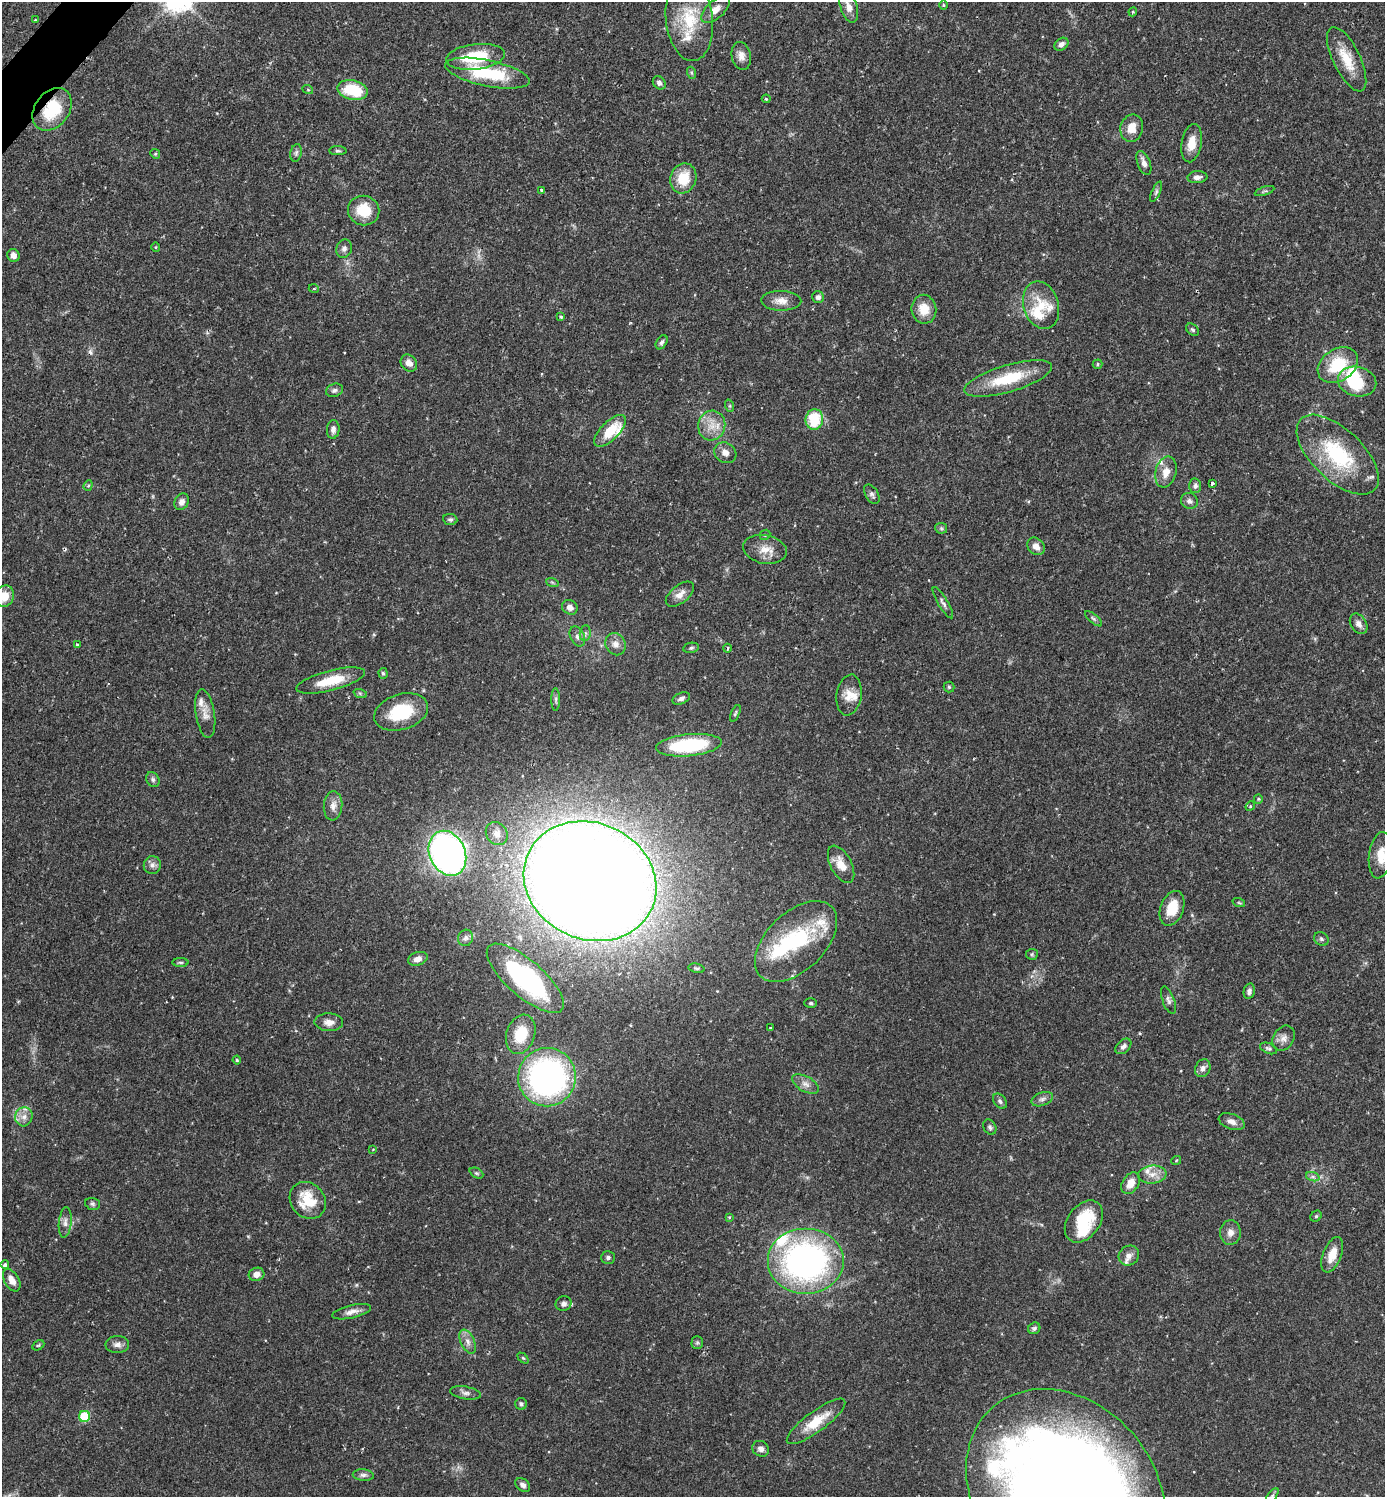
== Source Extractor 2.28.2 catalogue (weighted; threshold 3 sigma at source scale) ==
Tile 11 of 4 x 4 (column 3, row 3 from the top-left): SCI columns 2921-4303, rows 1497-2991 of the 5983 x 5982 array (HDU 1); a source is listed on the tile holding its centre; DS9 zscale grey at full resolution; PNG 1387 x 1499 px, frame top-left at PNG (2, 2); each listed source drawn as its Kron ellipse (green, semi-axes under 4 px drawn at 4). Shown black and unused: <1% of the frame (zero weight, under 2 of 3 exposures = <1% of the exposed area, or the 3 px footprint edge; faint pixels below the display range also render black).
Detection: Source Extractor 2.28.2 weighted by HDU 2 'WHT'; one run over the whole footprint, this tile lists its part. Background 0.0719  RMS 0.0042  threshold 0.0191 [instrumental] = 3 sigma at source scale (4.5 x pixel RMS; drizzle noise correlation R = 1.50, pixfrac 1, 0.05/0.05 arcsec/px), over >= 5 px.
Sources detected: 182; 4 inside a brighter object's white glare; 2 cosmic-ray / hot-pixel residue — neither listed nor drawn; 12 inside a brighter listed object's ellipse — not listed separately; the other 164 listed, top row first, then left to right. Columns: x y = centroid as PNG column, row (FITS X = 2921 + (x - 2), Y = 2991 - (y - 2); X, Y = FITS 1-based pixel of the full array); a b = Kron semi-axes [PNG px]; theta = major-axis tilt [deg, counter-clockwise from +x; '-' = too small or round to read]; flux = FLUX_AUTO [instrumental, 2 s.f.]
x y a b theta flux
943 5 5 3 - 0.39
849 7 16 8 -72 3.5
715 10 17 9 42 4
1133 12 4 4 - 0.47
689 19 42 23 -84 20
35 20 3 3 - 0.47
1061 44 8 5 36 1.8
741 56 14 9 -78 3
475 57 30 12 7 20
1347 59 35 13 -64 11
487 73 43 13 -12 28
692 73 6 4 -71 0.61
659 83 7 6 - 1.6
308 90 5 3 - 0.36
353 90 15 9 -13 17
766 99 4 3 - 0.53
52 109 23 17 53 18
1132 128 14 11 76 6
1192 143 19 10 80 5.9
338 151 8 4 -1 0.81
296 153 9 5 79 1
155 154 5 4 - 0.56
1144 163 12 6 -69 2.4
1197 177 10 6 5 1.9
683 178 15 13 71 11
541 190 3 3 - 0.69
1265 191 10 3 19 0.7
1156 192 11 4 66 1.1
364 210 16 14 -18 11
155 247 5 3 - 0.39
344 249 9 7 70 1.8
13 255 6 6 - 2.4
314 289 5 3 - 0.42
818 297 6 6 - 1.3
781 301 20 10 -1 4.2
1041 305 24 17 -73 11
924 309 14 12 -82 7.3
561 317 4 3 - 0.62
1193 330 7 5 -38 0.84
662 342 7 5 56 1.1
409 363 9 7 -49 2.8
1098 364 5 4 - 0.58
1338 365 22 16 34 17
1008 378 46 13 16 19
1357 382 19 14 -14 21
334 390 9 6 20 1.2
730 406 6 4 -72 0.62
814 419 10 9 - 15
712 426 15 13 74 6.3
333 429 9 6 85 1.8
610 431 20 9 46 12
725 453 11 9 -37 2.8
1338 455 51 25 -44 36
1166 472 16 10 75 4.5
1212 483 4 3 - 1
88 485 5 4 - 0.66
1195 486 7 6 - 1.2
872 494 10 6 -59 1.3
1189 501 8 8 - 1.5
182 502 8 7 - 2.2
450 519 7 5 -8 1
941 528 6 5 - 0.7
765 535 6 4 42 0.59
1036 546 9 7 -46 3.1
765 549 22 14 -11 5.9
552 582 6 4 -19 0.62
680 594 16 9 39 3.6
5 596 11 9 68 5.9
943 603 18 5 -59 1.6
570 607 8 7 - 2.4
1094 619 10 4 -40 0.93
1359 624 11 7 -57 2.4
585 633 8 5 83 1.2
577 636 10 7 -64 1.7
616 644 11 10 - 3
77 645 4 3 - 0.61
691 648 8 5 10 0.8
727 648 4 2 - 0.62
383 673 5 4 - 0.72
331 681 35 10 15 12
949 687 5 5 - 0.62
360 693 7 4 -19 0.72
849 695 21 12 82 5.5
681 698 9 5 22 1.3
556 699 11 4 -90 1.1
401 712 28 17 17 20
735 713 9 4 66 0.67
205 714 24 9 -81 4.1
689 745 33 11 5 37
153 780 8 6 -60 1.1
1258 799 5 4 - 0.5
333 806 14 9 86 2.9
1250 806 5 4 - 0.52
497 834 12 10 -49 3
447 853 23 17 -66 180
1380 855 23 11 82 7.8
841 864 20 10 -63 5.7
152 865 9 8 - 1.8
590 881 68 58 -24 1400
1239 903 6 4 -19 0.56
1172 908 18 11 70 9.2
465 938 8 7 - 1.4
1321 939 7 6 - 0.97
796 941 50 29 44 38
1032 954 6 5 - 0.7
418 959 10 6 17 2.4
180 962 8 4 0 0.7
696 968 8 4 -12 0.83
525 978 48 18 -41 63
1249 991 8 5 77 1.3
1168 1000 14 6 -70 1.6
811 1003 6 4 1 0.72
329 1022 14 9 -3 3
770 1028 4 3 - 0.36
521 1034 20 14 71 13
1284 1038 13 10 56 2.8
1123 1046 9 6 44 1.5
1269 1048 9 5 -23 0.91
237 1060 4 4 - 0.59
1203 1068 9 7 65 2
547 1077 29 29 - 120
806 1084 14 7 -29 2.6
1042 1099 11 6 20 1.6
1000 1101 8 6 -53 1.2
24 1117 9 8 - 2.7
1232 1122 13 7 -20 2.6
990 1127 8 6 -59 0.95
373 1149 4 2 - 0.26
1176 1161 5 3 - 0.37
476 1173 7 5 -26 0.72
1152 1174 14 9 6 3.9
1313 1177 7 4 -19 1
1131 1183 12 8 57 4.8
308 1200 20 17 -49 14
93 1204 8 5 -16 0.9
1316 1216 6 5 - 0.62
729 1217 3 3 - 0.45
1084 1221 23 16 53 19
65 1222 15 6 85 2.2
1230 1233 12 10 -89 2.7
1332 1255 19 9 68 6.7
1129 1256 10 9 - 2.3
608 1257 7 6 - 1
805 1261 38 33 0 130
5 1265 4 4 - 1.1
257 1274 8 6 17 2.7
12 1280 12 7 -59 3.5
563 1304 8 7 - 1.8
352 1312 20 6 13 2.8
1034 1328 6 5 - 0.84
468 1342 13 7 -65 2.6
697 1343 6 5 - 0.71
117 1344 12 8 -1 2.1
38 1345 6 4 29 0.63
523 1358 6 4 -44 0.55
466 1393 15 6 -10 1.8
521 1404 6 6 - 0.96
84 1416 5 5 - 22
816 1421 35 10 36 11
761 1449 9 7 -33 1.7
363 1475 10 5 -5 1.4
523 1485 8 6 -39 1.5
1066 1492 112 89 -49 1000
1272 1496 9 4 54 0.96
Overlapping masked pixels (flux is a lower limit): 1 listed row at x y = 52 109
Isophote crosses this tile's border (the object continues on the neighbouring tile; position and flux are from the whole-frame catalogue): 6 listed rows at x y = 849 7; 1338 455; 5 596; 1380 855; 1066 1492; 1272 1496